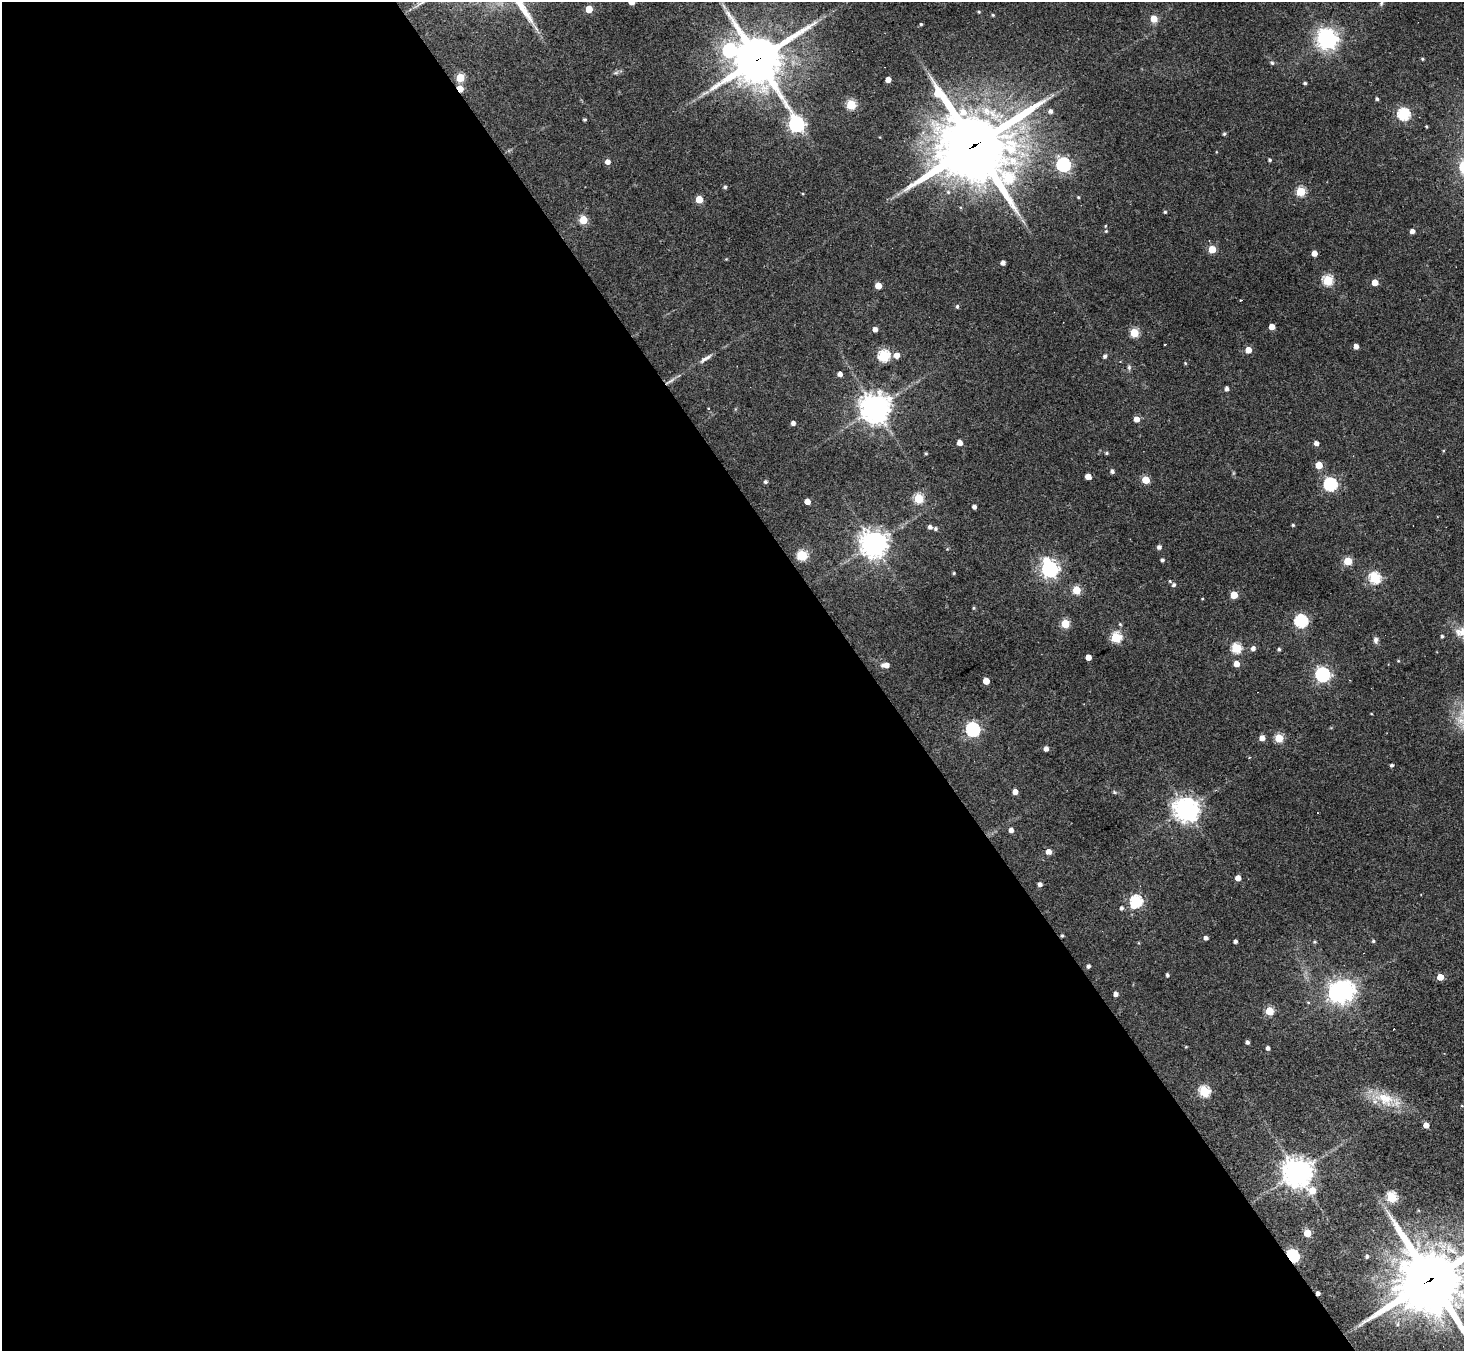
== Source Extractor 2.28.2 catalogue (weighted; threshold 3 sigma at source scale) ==
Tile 9 of 4 x 4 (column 1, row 3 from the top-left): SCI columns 1-1462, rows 1640-2988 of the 5846 x 5839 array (HDU 1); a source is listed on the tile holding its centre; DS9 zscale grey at full resolution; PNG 1466 x 1353 px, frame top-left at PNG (2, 2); no overlay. Shown black and unused: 60% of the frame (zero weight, under 3 of 4 exposures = <1% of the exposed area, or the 3 px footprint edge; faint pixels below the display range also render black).
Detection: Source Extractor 2.28.2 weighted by HDU 2 'WHT'; one run over the whole footprint, this tile lists its part. Background 0.0766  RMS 0.0057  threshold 0.0257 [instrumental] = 3 sigma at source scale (4.5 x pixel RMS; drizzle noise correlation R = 1.50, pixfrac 1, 0.05/0.05 arcsec/px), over >= 5 px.
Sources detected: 157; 1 inside a brighter object's white glare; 3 cosmic-ray / hot-pixel residue — not listed; the other 153 listed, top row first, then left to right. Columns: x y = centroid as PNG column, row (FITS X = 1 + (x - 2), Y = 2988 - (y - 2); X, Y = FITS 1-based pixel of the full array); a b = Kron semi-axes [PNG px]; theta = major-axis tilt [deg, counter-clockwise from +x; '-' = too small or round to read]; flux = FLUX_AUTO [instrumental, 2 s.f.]
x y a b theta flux
632 2 5 5 - 10
1382 2 11 4 65 1.3
589 9 5 5 - 13
979 12 4 4 - 0.69
993 15 4 4 - 0.69
1154 19 5 5 - 10
921 24 4 4 - 0.72
1327 39 8 7 - 370
729 50 7 7 - 73
758 59 18 16 38 2200
1422 59 4 3 - 0.68
1272 63 6 5 - 0.98
616 73 7 4 2 1.1
460 78 5 5 - 20
888 80 4 4 - 5.3
1305 83 3 3 - 0.98
460 88 5 4 - 9
1377 99 4 3 - 0.9
851 105 5 5 - 36
1050 111 5 5 - 2
1404 114 6 6 - 72
585 119 3 3 - 0.89
796 124 10 6 -63 160
1426 126 3 2 - 0.58
1224 134 5 4 - 0.98
974 145 29 28 - 3600
1270 160 4 3 - 0.95
608 162 5 5 - 3.5
1063 164 6 6 - 110
1009 178 7 6 - 32
725 187 5 4 - 1.1
1301 191 5 5 - 34
1078 197 4 4 - 0.7
699 199 5 5 - 14
1165 212 4 3 - 0.88
583 220 5 5 - 19
1105 226 4 3 - 0.56
1106 231 4 4 - 0.59
1412 231 4 4 - 2.9
1212 249 5 5 - 17
1314 253 4 4 - 4.5
726 259 4 4 - 0.43
1003 263 4 4 - 2.7
1328 280 5 5 - 43
1375 282 4 4 - 9.2
878 286 4 4 - 8.7
1241 300 3 3 - 1.4
957 306 4 3 - 1.1
1272 327 4 4 - 6.4
875 329 4 4 - 3
1134 333 5 5 - 27
1356 346 4 4 - 3.2
1248 350 4 4 - 7.5
897 355 5 5 - 5
884 356 6 6 - 59
1105 356 5 5 - 1.4
705 358 18 5 33 2.7
1185 363 4 3 - 0.52
1129 368 6 4 47 1.1
840 374 4 4 - 2.9
670 381 19 3 31 2.7
1227 389 4 4 - 2
708 408 3 2 - 0.31
875 408 10 10 - 680
1136 419 5 5 - 4.9
793 423 4 4 - 2.2
960 443 4 4 - 4.2
1316 443 4 4 - 2.5
926 453 4 3 - 0.66
1107 453 5 4 - 0.77
1319 465 5 5 - 13
1112 471 5 4 - 1.6
1088 476 5 4 - 5.6
1146 480 5 5 - 15
765 482 5 4 - 1.2
1330 484 6 6 - 96
918 498 5 5 - 38
807 501 4 4 - 5.9
974 507 4 4 - 2.2
1293 525 3 3 - 0.71
930 527 5 5 - 1.7
935 529 4 4 - 1.2
873 544 9 8 - 610
1159 547 4 4 - 2.1
947 549 4 4 - 0.48
802 555 6 5 - 41
1162 560 4 3 - 1.4
1348 561 5 5 - 21
1049 569 7 6 - 210
954 573 4 3 - 0.65
1375 578 6 5 - 56
1170 581 4 4 - 0.67
1174 585 5 4 - 1.3
1077 590 5 5 - 19
1234 595 5 5 - 15
1202 599 4 2 - 0.41
974 608 4 4 - 0.66
1301 621 6 6 - 84
1065 624 5 5 - 26
1120 624 5 4 - 0.73
1461 632 17 11 8 6.5
1442 636 4 4 - 1.1
1116 637 5 5 - 45
1376 640 8 6 -89 1.8
1236 648 5 5 - 40
1253 648 5 5 - 2.5
1279 649 4 4 - 0.97
1088 657 4 4 - 6.2
1398 661 4 4 - 0.51
1236 664 5 4 - 5.5
885 665 8 5 -1 5
1322 674 6 6 - 140
986 681 5 4 - 9.4
1371 714 3 2 - 0.42
973 729 6 6 - 120
1262 738 5 5 - 4.7
1279 738 5 5 - 27
1046 749 5 4 - 2.6
1392 765 4 4 - 1.2
1015 792 4 4 - 4.3
1114 792 6 4 -46 0.74
1186 809 9 7 -47 570
1011 830 4 4 - 3
1048 852 5 5 - 4.3
1238 878 4 4 - 5.3
1040 884 4 4 - 2.3
1136 901 7 6 - 73
1121 908 4 4 - 1.3
1062 935 4 4 - 0.9
1206 938 4 4 - 2.1
1235 941 4 3 - 1.6
1373 941 4 4 - 0.86
1315 942 5 4 - 0.72
1088 966 4 4 - 1.4
1167 975 4 3 - 1.1
1440 977 5 4 - 8.2
1344 991 7 6 - 350
1116 994 4 4 - 2.8
1308 1002 5 3 - 0.61
1269 1011 5 5 - 23
1247 1042 4 3 - 1.7
1186 1047 5 3 - 0.5
1268 1048 4 4 - 1.9
1204 1091 5 5 - 46
1385 1099 30 18 -23 17
1426 1125 4 4 - 5.2
1297 1173 9 9 - 710
1312 1190 8 6 -29 9.9
1392 1197 5 5 - 44
1307 1233 5 5 - 19
1292 1256 6 5 - 88
1367 1256 4 4 - 1.3
1431 1279 26 24 29 3300
Overlapping masked pixels (flux is a lower limit): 7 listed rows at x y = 758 59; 460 88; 974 145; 670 381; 1062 935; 1292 1256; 1431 1279
Isophote crosses this tile's border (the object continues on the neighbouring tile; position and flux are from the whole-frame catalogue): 4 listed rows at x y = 632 2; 1382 2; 1461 632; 1431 1279